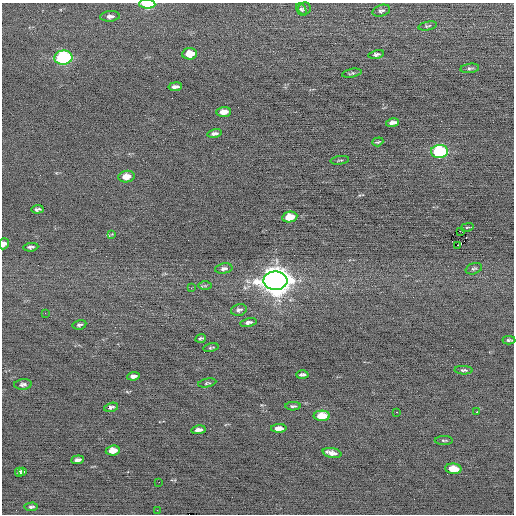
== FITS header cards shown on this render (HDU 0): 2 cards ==
NAXIS1  =                  512 / Axis length
NAXIS2  =                  512 / Axis length

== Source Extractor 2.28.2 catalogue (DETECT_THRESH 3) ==
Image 512 x 512 px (HDU 0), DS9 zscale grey, 1 PNG px = 1 image px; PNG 516 x 516 px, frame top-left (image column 1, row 512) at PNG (2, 3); each listed source drawn as its Kron ellipse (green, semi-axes under 4 px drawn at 4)
Background -0.115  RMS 0.67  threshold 2.01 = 3 sigma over >= 5 px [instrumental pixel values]
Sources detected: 61; all 61 listed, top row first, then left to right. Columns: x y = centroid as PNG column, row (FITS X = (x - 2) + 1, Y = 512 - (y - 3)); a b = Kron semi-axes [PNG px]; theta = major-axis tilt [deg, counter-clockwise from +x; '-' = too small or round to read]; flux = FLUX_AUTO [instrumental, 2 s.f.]
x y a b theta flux
147 4 8 4 -2 2000
304 9 6 6 - 91
301 10 7 4 -60 93
381 11 9 5 18 120
110 16 10 5 3 150
428 26 9 4 11 79
189 54 7 5 5 770
376 54 8 4 10 100
63 58 9 7 5 6800
470 68 9 4 7 94
352 73 10 4 11 80
175 87 7 4 7 170
224 112 7 5 5 390
393 123 6 4 11 200
214 133 7 3 12 120
378 142 5 3 - 57
440 151 8 6 3 4900
340 160 9 2 7 48
126 177 8 5 7 480
37 209 6 3 5 100
290 217 8 5 10 990
467 227 6 3 13 41
460 231 2 2 - 34
112 234 4 4 - 35
4 244 6 5 - 210
458 245 2 2 - 9300
31 247 7 4 5 110
224 269 9 5 9 140
474 269 8 5 20 94
275 281 12 9 2 60000
205 286 6 4 0 62
191 288 3 2 - 37
239 310 8 5 14 120
45 313 2 2 - 25
248 322 8 4 12 150
79 325 7 4 12 100
201 338 5 3 - 80
509 340 6 3 -3 85
211 348 7 3 12 56
463 370 9 4 -2 97
302 375 6 3 1 120
133 376 6 4 7 160
207 383 9 4 11 79
23 384 9 5 6 130
293 406 8 3 1 91
111 407 7 4 15 110
397 412 3 2 - 44
477 412 3 2 - 85
322 416 8 5 1 990
279 428 8 4 2 300
198 430 7 4 8 210
444 440 9 3 0 65
113 450 7 5 7 600
332 453 9 5 -13 260
78 460 6 3 7 150
453 469 8 5 -4 770
22 471 4 3 - 68
19 472 4 4 - 110
159 482 2 2 - 23
31 507 7 3 4 85
157 510 3 2 - 41
At the frame edge (FLAGS 8, measured only in part): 2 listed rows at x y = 147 4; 4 244